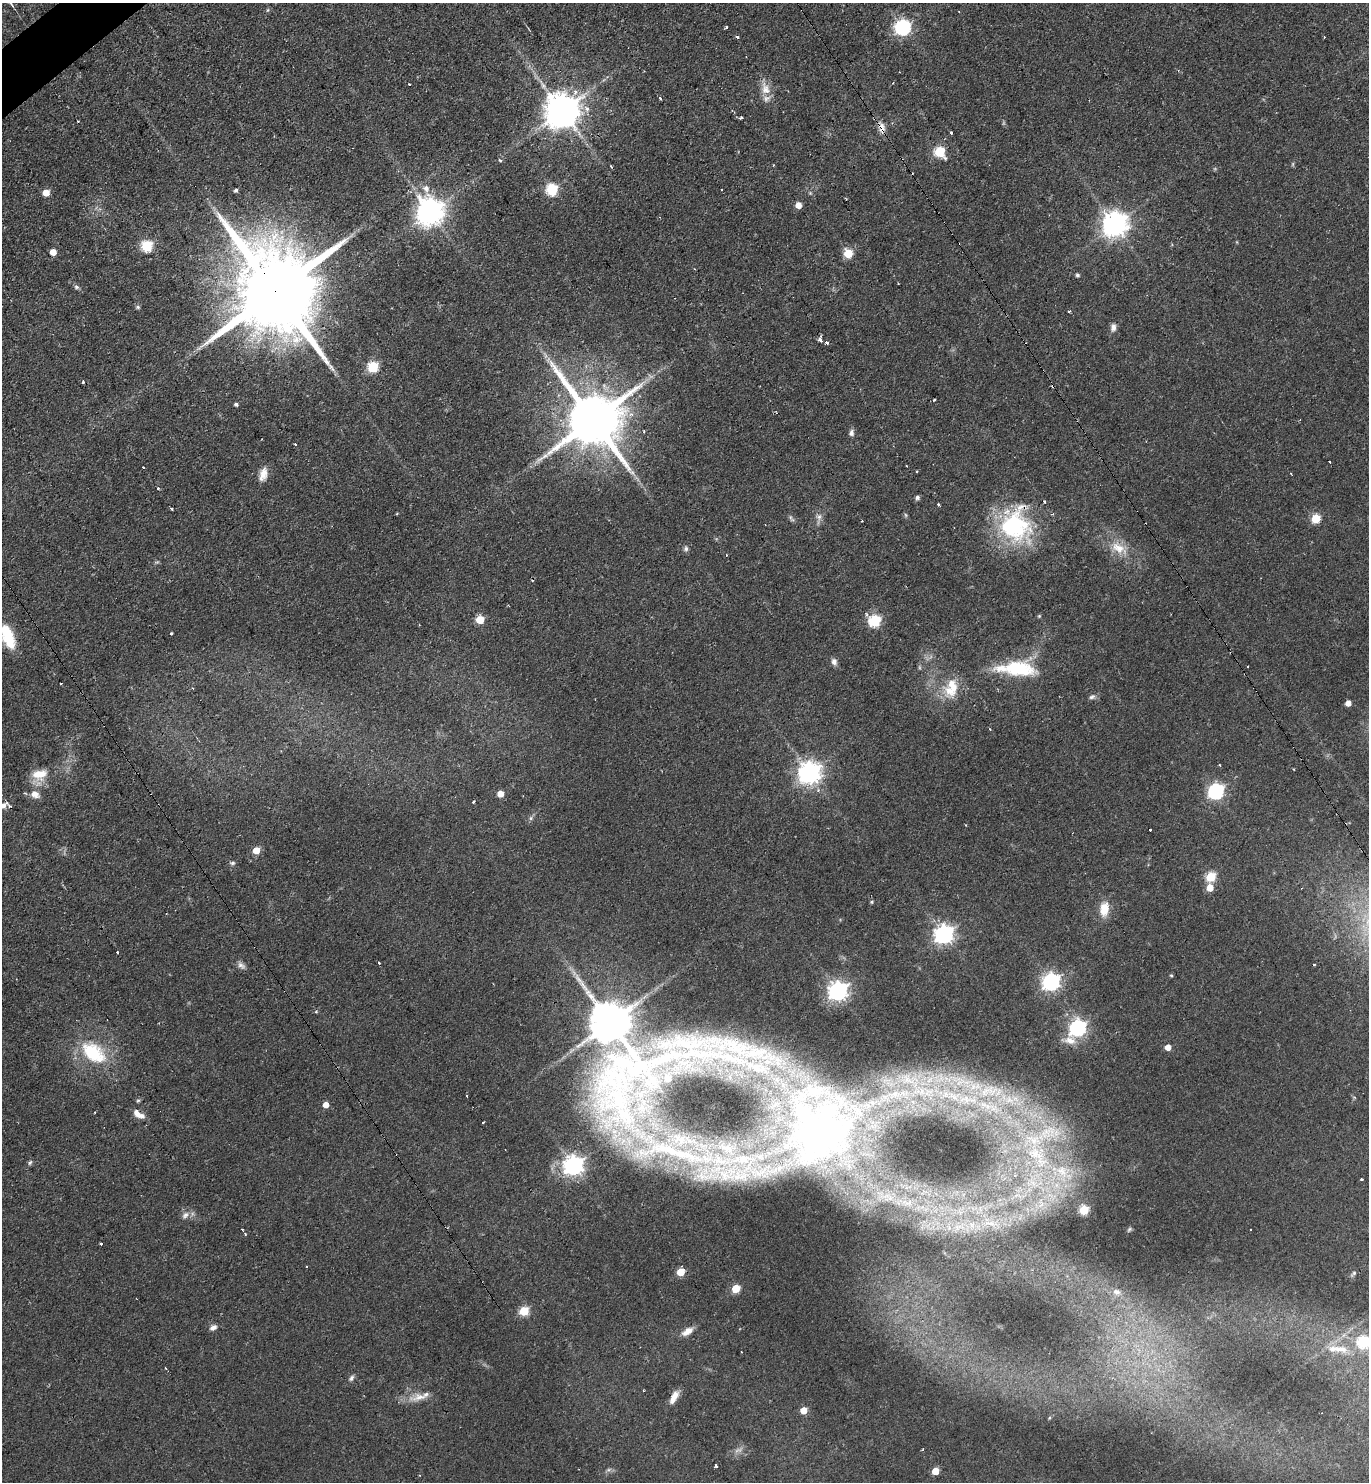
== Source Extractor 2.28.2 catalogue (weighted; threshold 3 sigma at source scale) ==
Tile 11 of 4 x 4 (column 3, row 3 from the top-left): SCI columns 2886-4252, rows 1481-2960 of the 5913 x 5921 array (HDU 1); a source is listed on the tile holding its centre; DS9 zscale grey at full resolution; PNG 1371 x 1484 px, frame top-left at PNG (2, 3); no overlay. Shown black and unused: <1% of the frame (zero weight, under 2 of 3 exposures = <1% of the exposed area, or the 3 px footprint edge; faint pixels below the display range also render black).
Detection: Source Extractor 2.28.2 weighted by HDU 2 'WHT'; one run over the whole footprint, this tile lists its part. Background 0.0706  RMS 0.0059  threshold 0.0267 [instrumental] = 3 sigma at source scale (4.5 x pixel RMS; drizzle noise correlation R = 1.50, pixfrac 1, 0.05/0.05 arcsec/px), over >= 5 px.
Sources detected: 174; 4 too faint to see at this stretch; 16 cosmic-ray / hot-pixel residue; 1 long thin detection or spike segment (spike, bleed or trail) — not listed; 19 inside a brighter listed object's ellipse — not listed separately; the other 134 listed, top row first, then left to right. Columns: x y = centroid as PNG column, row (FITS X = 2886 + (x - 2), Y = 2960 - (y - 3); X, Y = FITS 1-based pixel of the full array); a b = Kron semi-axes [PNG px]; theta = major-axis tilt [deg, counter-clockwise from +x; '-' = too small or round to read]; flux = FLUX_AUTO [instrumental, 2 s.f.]
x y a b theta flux
268 10 5 5 - 0.81
726 27 3 3 - 2.5
903 27 7 7 - 150
737 37 4 3 - 0.95
893 83 3 3 - 0.42
765 90 13 11 -69 6.7
575 92 5 5 - 2.1
660 98 3 3 - 1.5
587 109 5 4 - 3
562 110 10 10 - 1500
741 118 3 3 - 1.4
882 126 17 6 -66 4.7
951 133 3 2 - 1.3
939 152 6 6 - 41
500 160 5 4 - 0.77
611 167 3 3 - 0.72
426 188 12 10 -46 4.5
552 189 6 6 - 54
236 190 4 4 - 1.3
46 192 5 5 - 9.8
798 205 6 6 - 4.9
430 211 9 9 - 770
1115 224 8 8 - 640
147 246 6 6 - 51
53 252 5 5 - 7.4
848 253 5 5 - 29
1077 275 5 4 - 1.2
76 287 7 6 - 1.3
275 290 31 20 -58 13000
138 307 6 5 - 1
1069 311 3 3 - 1.2
1113 327 11 7 87 2.9
820 339 5 3 - 3.5
826 343 3 3 - 5.4
373 367 6 6 - 43
934 400 3 2 - 0.71
236 404 4 4 - 1.4
632 414 7 5 11 2.5
593 420 18 15 -52 4400
851 433 9 6 85 2.2
906 466 2 2 - 0.59
917 471 3 2 - 0.55
263 474 18 9 74 6.1
1291 474 3 2 - 0.49
158 489 3 3 - 1.7
917 497 5 5 - 1.6
1044 502 3 3 - 0.91
939 505 3 3 - 1.4
906 515 6 4 -88 0.85
819 517 8 7 - 2.4
791 518 11 4 -53 1.4
1316 518 5 5 - 29
1015 526 40 35 -75 75
1118 548 25 12 -33 12
686 549 7 6 - 1.5
1039 616 4 4 - 0.68
480 620 5 5 - 18
875 621 7 6 - 65
171 633 3 3 - 0.87
8 636 27 12 -69 23
834 662 9 7 -76 2.4
1018 669 41 19 -6 34
61 683 3 2 - 0.73
951 688 27 17 76 16
1092 697 9 6 20 1.8
1348 703 5 5 - 4.5
990 729 3 3 - 0.46
1219 765 3 3 - 0.62
810 773 8 7 - 470
39 774 20 13 9 12
1216 791 7 6 - 160
35 794 12 9 -26 5
500 794 5 5 - 8.4
473 802 3 3 - 1.1
3 805 9 6 43 3.5
531 818 6 6 - 1.3
1150 830 3 3 - 2.2
256 850 5 5 - 12
233 863 7 5 16 1.3
1211 877 6 5 - 33
1210 888 6 5 - 8.6
872 902 4 4 - 0.75
1104 910 16 10 -85 10
944 934 7 7 - 290
117 952 3 3 - 1.1
379 962 3 3 - 0.65
241 965 12 7 -41 2.5
1171 975 5 4 - 0.81
1051 982 7 7 - 230
838 991 7 7 - 320
612 1026 63 27 -79 2600
1078 1028 9 6 54 190
1168 1047 5 4 - 6.1
93 1052 24 15 -35 36
757 1052 49 20 -5 42
668 1079 7 7 - 4.1
991 1091 52 23 2 60
928 1092 19 13 14 16
138 1100 6 5 - 0.93
326 1104 5 4 - 6
137 1113 13 7 -52 4.4
483 1122 3 2 - 1.3
820 1133 91 77 60 220
663 1149 61 18 -6 51
1038 1156 68 35 -52 130
30 1162 7 4 62 1.1
574 1165 8 7 - 320
741 1176 35 20 6 34
1361 1179 3 2 - 0.77
890 1198 15 9 11 7.7
1084 1210 5 5 - 33
185 1215 12 8 50 3.3
991 1223 17 6 -4 5.5
242 1229 3 2 - 1.1
1129 1229 7 4 62 0.83
101 1244 3 3 - 1.9
681 1272 5 5 - 17
1353 1273 10 4 40 1.2
736 1289 5 5 - 18
1117 1292 12 9 -9 3.8
524 1311 5 5 - 28
213 1327 9 6 27 2.6
687 1331 15 7 32 5.1
1364 1342 7 6 - 59
1341 1349 25 12 -9 14
351 1378 8 5 61 1.6
643 1391 3 2 - 0.87
419 1397 30 11 10 8.4
674 1397 16 6 60 6.2
804 1410 5 5 - 10
1049 1418 5 3 - 0.57
715 1465 3 3 - 1.5
608 1470 8 4 19 1.2
935 1471 5 5 - 15
Overlapping masked pixels (flux is a lower limit): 3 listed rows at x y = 882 126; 275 290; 1015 526
Isophote crosses this tile's border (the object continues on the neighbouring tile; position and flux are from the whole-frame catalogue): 3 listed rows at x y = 8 636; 3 805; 1364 1342